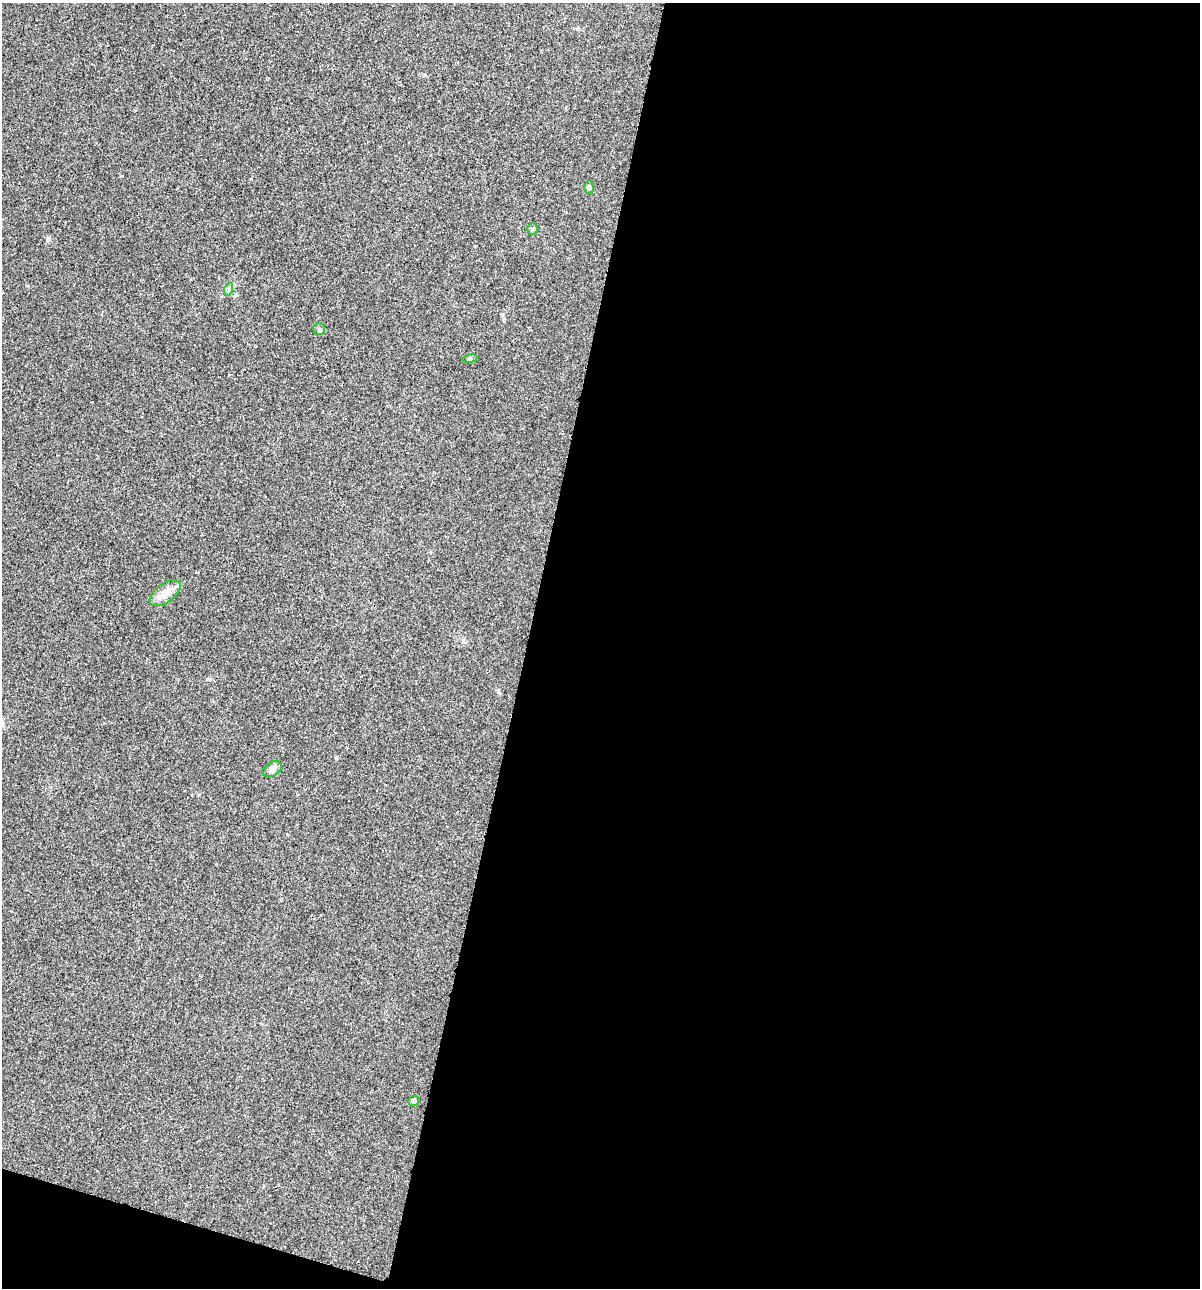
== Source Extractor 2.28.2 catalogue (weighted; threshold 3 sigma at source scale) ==
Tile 16 of 4 x 4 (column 4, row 4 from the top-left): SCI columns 3721-4918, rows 8-1293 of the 5170 x 5154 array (HDU 1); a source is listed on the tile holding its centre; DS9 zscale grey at full resolution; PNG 1202 x 1290 px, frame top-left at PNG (2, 3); each listed source drawn as its Kron ellipse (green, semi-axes under 4 px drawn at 4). Shown black and unused: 58% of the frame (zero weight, under 3 of 4 exposures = <1% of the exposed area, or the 3 px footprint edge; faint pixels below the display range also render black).
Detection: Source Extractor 2.28.2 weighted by HDU 2 'WHT'; one run over the whole footprint, this tile lists its part. Background 0.0252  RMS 0.0059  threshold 0.0267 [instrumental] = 3 sigma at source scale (4.5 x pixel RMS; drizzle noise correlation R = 1.50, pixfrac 1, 0.05/0.05 arcsec/px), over >= 5 px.
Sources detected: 8; all 8 listed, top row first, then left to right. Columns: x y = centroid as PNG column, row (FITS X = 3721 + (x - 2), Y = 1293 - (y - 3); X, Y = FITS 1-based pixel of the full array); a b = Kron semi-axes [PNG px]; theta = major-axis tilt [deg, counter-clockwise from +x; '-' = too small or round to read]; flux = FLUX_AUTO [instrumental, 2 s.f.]
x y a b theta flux
589 187 6 5 - 1.1
532 229 6 5 - 0.93
229 289 6 4 72 0.94
319 329 6 6 - 1.2
470 359 7 4 9 0.84
165 593 18 9 37 5.4
272 769 10 7 30 2.8
414 1101 5 5 - 2.2